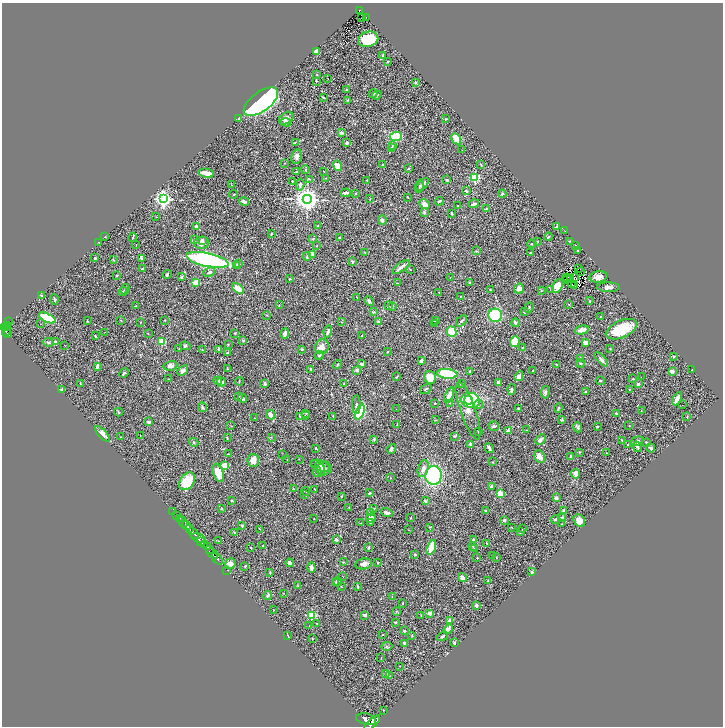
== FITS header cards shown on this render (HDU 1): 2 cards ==
NAXIS1  =                 1442
NAXIS2  =                 1448

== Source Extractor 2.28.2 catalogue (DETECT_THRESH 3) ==
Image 1442 x 1448 px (HDU 1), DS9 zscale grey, zoomed out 1/2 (1 PNG px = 2 x 2 image px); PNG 725 x 728 px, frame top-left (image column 2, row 1447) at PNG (2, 3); each listed source drawn as its Kron ellipse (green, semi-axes under 4 px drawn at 4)
Background 0.858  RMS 0.027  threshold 0.0818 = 3 sigma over >= 5 px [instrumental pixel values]
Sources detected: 472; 40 cannot appear on this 1/2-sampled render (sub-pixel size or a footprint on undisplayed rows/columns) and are neither listed nor drawn; the other 432 listed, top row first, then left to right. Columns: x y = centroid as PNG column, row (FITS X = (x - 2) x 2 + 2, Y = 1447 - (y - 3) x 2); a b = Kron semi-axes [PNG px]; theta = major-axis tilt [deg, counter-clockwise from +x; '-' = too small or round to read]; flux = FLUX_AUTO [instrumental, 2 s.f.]
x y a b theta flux
360 10 4 3 - 79
366 17 2 1 - 3.5
361 18 2 1 - 4.6
368 39 10 7 12 180
317 52 4 3 - 56
383 55 2 2 - 11
388 62 3 2 - 4.9
317 74 2 2 - 2.7
328 79 2 1 - 1.2
316 81 2 2 - 4.2
415 82 3 3 - 8.4
347 90 3 2 - 4.1
373 94 4 2 - 6.7
377 95 5 2 - 4.7
323 97 2 2 - 4.9
347 100 2 2 - 2.8
261 102 20 9 36 2400
239 118 4 3 - 18
286 118 8 5 31 25
446 119 3 2 - 2.6
286 122 5 3 - 19
341 132 2 2 - 31
396 136 6 4 4 190
456 139 6 3 -59 140
295 142 3 3 - 3.3
347 143 3 3 - 14
392 146 3 3 - 3.2
391 147 3 2 - 2.8
462 150 2 1 - 11
296 156 7 5 80 21
284 163 2 1 - 1.4
383 164 2 2 - 4.8
481 165 3 3 - 3.1
338 166 5 4 - 60
408 169 3 2 - 3.5
305 170 4 3 - 5.3
324 171 2 2 - 1.8
297 172 4 2 - 8.9
206 173 7 3 -10 72
475 177 3 3 - 310
326 178 3 2 - 2.5
310 179 4 3 - 4
367 180 2 2 - 2.7
447 180 3 2 - 9.4
292 181 2 1 - 3.3
422 184 8 3 45 14
232 185 3 2 - 2
300 185 6 3 83 10
420 186 7 3 75 7.4
466 191 4 3 - 5.4
346 193 5 2 - 17
234 194 4 2 - 2.5
355 194 2 2 - 12
502 194 4 3 - 5.4
407 197 3 1 - 3.5
370 198 4 3 - 3.7
163 199 4 4 - 1800
307 199 4 4 - 4700
244 201 5 2 - 18
439 201 4 3 - 5.9
424 204 6 4 -43 27
474 204 5 3 - 13
458 206 2 2 - 3.2
486 209 3 2 - 7.3
424 212 3 2 - 11
452 213 3 2 - 9.8
156 217 2 1 - 1.5
382 220 5 3 - 13
318 226 3 2 - 2.6
557 226 4 3 - 12
196 227 3 2 - 13
565 231 3 2 - 2
271 234 3 2 - 5.7
105 237 3 2 - 2
133 237 5 3 - 4.8
339 237 3 2 - 4.7
548 237 4 2 - 5.4
313 239 3 2 - 4.2
194 240 2 2 - 12
202 240 3 3 - 9.7
537 241 3 2 - 5
570 241 2 2 - 2.2
99 242 3 2 - 1.8
201 243 7 6 - 26
532 244 5 3 - 6.4
136 245 2 1 - 1.2
317 246 2 2 - 2.1
576 246 3 2 - 4.8
578 250 2 2 - 3.8
477 251 3 3 - 3.9
365 252 2 1 - 1.9
530 253 3 2 - 3.1
312 254 4 4 - 23
307 257 4 2 - 3.8
95 258 3 2 - 5.9
142 258 3 3 - 10
113 260 3 3 - 3.5
207 260 21 6 -12 1400
352 262 3 3 - 5.6
239 263 4 3 - 7.4
237 266 4 3 - 11
401 267 10 3 36 20
142 269 4 2 - 8.1
579 269 2 1 - 2
410 270 3 2 - 3.4
580 271 2 1 - 2.1
209 272 6 4 21 15
167 274 5 3 - 5.5
117 275 4 3 - 4.9
181 277 3 3 - 9.1
450 277 2 2 - 1.7
566 277 2 1 - 1.9
598 277 9 5 9 40
574 278 2 1 - 0.047
290 279 2 2 - 3.9
568 279 2 1 - 0.95
571 279 2 1 - 1.3
566 280 3 1 - 0.74
196 283 4 4 - 62
397 283 2 2 - 2.1
469 283 3 3 - 4.2
571 284 3 1 - 2.1
558 286 7 5 62 56
574 286 2 1 - 1.3
608 287 11 4 -1 18
125 289 5 3 - 5.1
238 289 7 4 -39 87
519 289 5 5 - 21
551 289 4 2 - 3.4
490 290 3 2 - 2.7
123 291 4 3 - 4.8
542 291 3 3 - 4
439 292 2 1 - 1.5
41 296 3 2 - 8.1
357 297 3 2 - 2.6
460 297 2 2 - 1.7
54 299 5 2 - 7.1
369 301 5 3 - 9.7
590 301 2 2 - 3.5
569 304 2 2 - 2
279 305 2 2 - 2
136 306 3 2 - 2.7
388 306 3 3 - 6
393 306 2 1 - 1.4
529 308 6 3 69 6.6
373 312 3 3 - 5.2
524 312 3 2 - 5.7
267 315 3 2 - 3.4
495 315 7 6 - 320
601 316 2 2 - 4.5
47 318 9 3 -24 340
121 320 3 2 - 2.9
165 320 3 2 - 3.5
87 321 3 2 - 3.6
435 321 3 2 - 1.6
461 321 7 3 46 6.1
9 322 3 2 - 31
140 322 2 2 - 2.8
342 322 3 2 - 1.6
378 322 3 2 - 6.8
515 323 4 3 - 10
40 324 2 1 - 2.3
434 324 2 2 - 1.4
7 325 4 2 - 270
6 327 3 2 - 330
3 328 3 2 - 390
621 329 16 8 24 180
582 330 7 3 14 39
6 331 5 2 - 260
105 332 3 2 - 1.8
328 332 6 3 72 16
452 332 5 5 - 120
8 333 4 1 - 140
148 333 3 2 - 1.8
235 333 3 2 - 3.9
285 333 5 3 - 20
95 336 2 2 - 4.8
362 336 2 2 - 3.8
243 340 4 2 - 3.5
48 342 5 3 - 6.1
55 342 3 2 - 10
161 342 4 3 - 110
515 342 5 4 - 74
585 343 4 3 - 30
64 345 2 1 - 1.8
228 345 3 2 - 2.4
185 346 5 3 - 5.5
322 347 8 6 57 36
522 347 2 2 - 2.4
610 348 3 2 - 3.5
179 349 3 2 - 2.5
219 349 3 2 - 22
302 349 4 3 - 7.3
202 350 2 2 - 2.9
387 352 2 2 - 2.5
227 353 3 2 - 6.5
319 355 4 4 - 7.5
673 356 2 2 - 5
580 359 4 2 - 4.3
601 359 9 3 -46 17
421 361 3 2 - 17
580 363 4 2 - 3.8
362 364 4 3 - 24
556 364 3 2 - 3.7
337 365 5 2 - 5.2
97 366 4 3 - 11
170 366 7 4 11 22
227 368 3 2 - 2.9
311 369 4 3 - 5.6
357 370 3 3 - 13
533 370 3 2 - 5.4
692 370 2 2 - 2.6
183 371 6 4 42 22
470 371 2 2 - 11
672 371 3 2 - 24
124 373 5 3 - 7
447 374 10 5 -7 260
519 376 5 4 - 19
396 377 2 2 - 1.9
430 377 6 6 - 74
641 377 2 1 - 3.6
168 379 3 2 - 1.7
633 379 2 2 - 3.4
218 381 4 3 - 9.5
239 381 4 2 - 2.9
600 381 4 3 - 5.3
221 382 5 3 - 25
344 383 3 2 - 4.2
498 383 4 3 - 13
80 384 2 2 - 3.1
265 384 4 3 - 12
461 384 2 2 - 2.9
638 384 3 2 - 14
426 389 6 2 37 6.2
512 389 5 3 - 13
629 389 2 2 - 2.8
62 390 4 3 - 7.7
545 392 6 4 83 10
586 392 4 3 - 3.5
449 395 8 3 66 29
238 396 4 2 - 3.2
243 398 4 3 - 9.9
677 399 7 2 62 43
468 400 4 2 - 120
471 400 9 7 -17 380
435 403 2 2 - 4.3
449 403 2 2 - 1.3
356 405 9 3 90 13
478 405 4 3 - 6.7
682 405 2 1 - 18
202 407 5 3 - 6.8
518 408 2 2 - 4.9
558 408 5 3 - 4.3
396 409 2 1 - 1.2
468 411 30 7 -71 69
641 411 2 2 - 2.2
118 412 4 2 - 4.3
360 412 8 4 67 400
306 413 3 2 - 2.9
616 413 2 2 - 3.8
270 415 5 3 - 36
300 416 4 3 - 6
305 416 3 2 - 2.4
333 416 3 2 - 3.1
687 417 2 2 - 3.5
254 418 2 1 - 1.7
436 420 3 2 - 2.3
562 420 4 3 - 5.1
148 422 4 3 - 8.5
397 424 3 2 - 2.8
231 426 3 2 - 1.9
494 426 5 4 - 9.8
597 426 2 2 - 5.1
629 426 2 1 - 1.4
578 427 5 4 - 8.3
527 430 3 2 - 1.5
508 431 3 3 - 28
478 432 3 2 - 3.1
102 434 10 4 -46 25
140 435 2 1 - 1.8
454 436 2 2 - 9.1
121 437 2 2 - 2.8
271 437 3 2 - 2.3
227 438 3 3 - 3.6
374 439 3 3 - 9
540 440 6 3 44 22
622 440 3 2 - 2.4
637 441 6 3 18 7.4
194 442 5 3 - 5.2
646 442 3 2 - 6.6
470 444 4 3 - 8.5
628 445 4 3 - 3.5
637 447 5 3 - 7
316 448 3 2 - 4.4
489 448 5 2 - 20
650 448 4 3 - 14
391 449 5 4 - 9.2
579 452 3 2 - 4.3
606 453 2 2 - 1.3
228 454 2 2 - 2.5
283 455 2 1 - 1.4
570 456 3 2 - 8
539 457 7 5 -63 33
299 459 2 2 - 1.8
253 460 6 5 - 39
287 460 2 1 - 3.6
493 462 2 2 - 1.9
225 465 2 2 - 120
320 466 10 5 -19 23
320 468 7 4 -59 15
423 468 9 5 73 32
324 469 8 6 19 22
317 472 5 3 - 6.1
218 473 10 5 -69 93
575 474 5 3 - 54
433 475 9 8 - 530
390 478 2 2 - 2.1
187 481 10 7 52 130
491 486 3 2 - 8.1
293 488 3 2 - 1.9
315 489 3 2 - 3.2
305 491 4 2 - 3.1
370 493 2 2 - 5.2
500 494 3 3 - 130
304 495 3 2 - 1.9
341 496 3 2 - 3.3
556 498 3 3 - 20
232 501 3 2 - 4.7
425 501 4 3 - 6.9
221 508 2 2 - 3.4
349 508 3 2 - 1.6
373 509 3 2 - 4
564 510 3 3 - 14
486 511 3 3 - 6.8
173 512 2 1 - 33
387 512 6 3 -18 24
371 513 4 3 - 7.2
176 515 2 1 - 61
179 518 2 1 - 240
371 518 5 3 - 22
410 518 2 2 - 2
562 518 2 2 - 41
314 519 2 1 - 1.9
556 519 5 3 - 9.8
504 520 3 2 - 14
579 520 6 5 - 50
182 522 6 2 -53 190
361 523 2 1 - 1.8
370 523 3 3 - 5.6
561 524 2 2 - 1.5
242 525 3 2 - 9.1
186 526 5 2 - 1600
430 527 3 3 - 3.3
511 527 2 2 - 1.8
523 528 2 2 - 2.8
189 529 2 2 - 340
260 529 3 1 - 1.9
408 530 2 1 - 1.4
520 532 4 3 - 4.8
194 533 6 3 -52 3000
235 533 3 2 - 2.8
199 538 7 3 -23 1200
336 540 3 2 - 16
474 540 3 2 - 7.5
201 541 2 1 - 360
218 541 2 1 - 1.6
487 543 4 3 - 4.9
204 545 4 2 - 670
263 546 3 2 - 8.3
208 547 3 2 - 460
431 547 8 3 72 110
473 547 3 1 - 2.3
251 548 4 2 - 4
368 548 3 2 - 7.8
474 548 2 2 - 2.2
209 549 4 1 - 340
212 554 6 2 -46 1600
415 554 3 3 - 3.4
493 556 2 2 - 1.8
477 558 3 2 - 2.8
496 558 3 2 - 3.1
217 559 7 2 -51 1500
343 562 3 2 - 4
290 563 4 3 - 14
378 563 2 2 - 3.9
230 564 5 5 - 26
363 564 8 5 10 26
245 566 3 2 - 8.2
311 567 5 3 - 27
227 570 2 1 - 37
532 572 3 3 - 9.3
270 573 4 2 - 3.8
343 577 2 1 - 1.3
462 578 5 3 - 27
338 581 5 3 - 13
488 581 3 2 - 2.3
335 582 2 2 - 4.6
298 586 4 2 - 3.2
341 586 2 2 - 2.8
357 586 4 3 - 4.2
284 593 3 1 - 1.9
268 596 4 3 - 10
392 597 4 2 - 3.2
403 604 3 2 - 1.9
476 605 3 2 - 10
273 610 3 2 - 1.5
397 611 3 2 - 3
430 613 3 2 - 37
312 615 3 3 - 300
365 615 3 3 - 13
421 615 3 2 - 1.6
450 620 4 3 - 19
316 623 3 2 - 2.7
395 623 2 2 - 8.1
309 626 2 2 - 2.2
448 629 5 4 - 23
404 631 2 2 - 9.2
382 635 3 3 - 3.5
288 636 4 2 - 3.9
412 636 3 2 - 2.4
442 636 6 3 38 8
312 639 2 2 - 3.2
404 643 4 3 - 12
454 643 3 2 - 9.9
387 646 6 2 0 5.1
381 658 3 2 - 2.2
399 666 2 2 - 1.9
386 673 4 3 - 14
389 675 4 3 - 5.2
383 710 2 1 - 1.6
366 719 10 5 -14 5400
372 723 10 4 44 4700
At the frame edge (FLAGS 8, measured only in part): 1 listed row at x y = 372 723
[40 sub-pixel or undisplayed-footprint detections neither listed nor drawn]